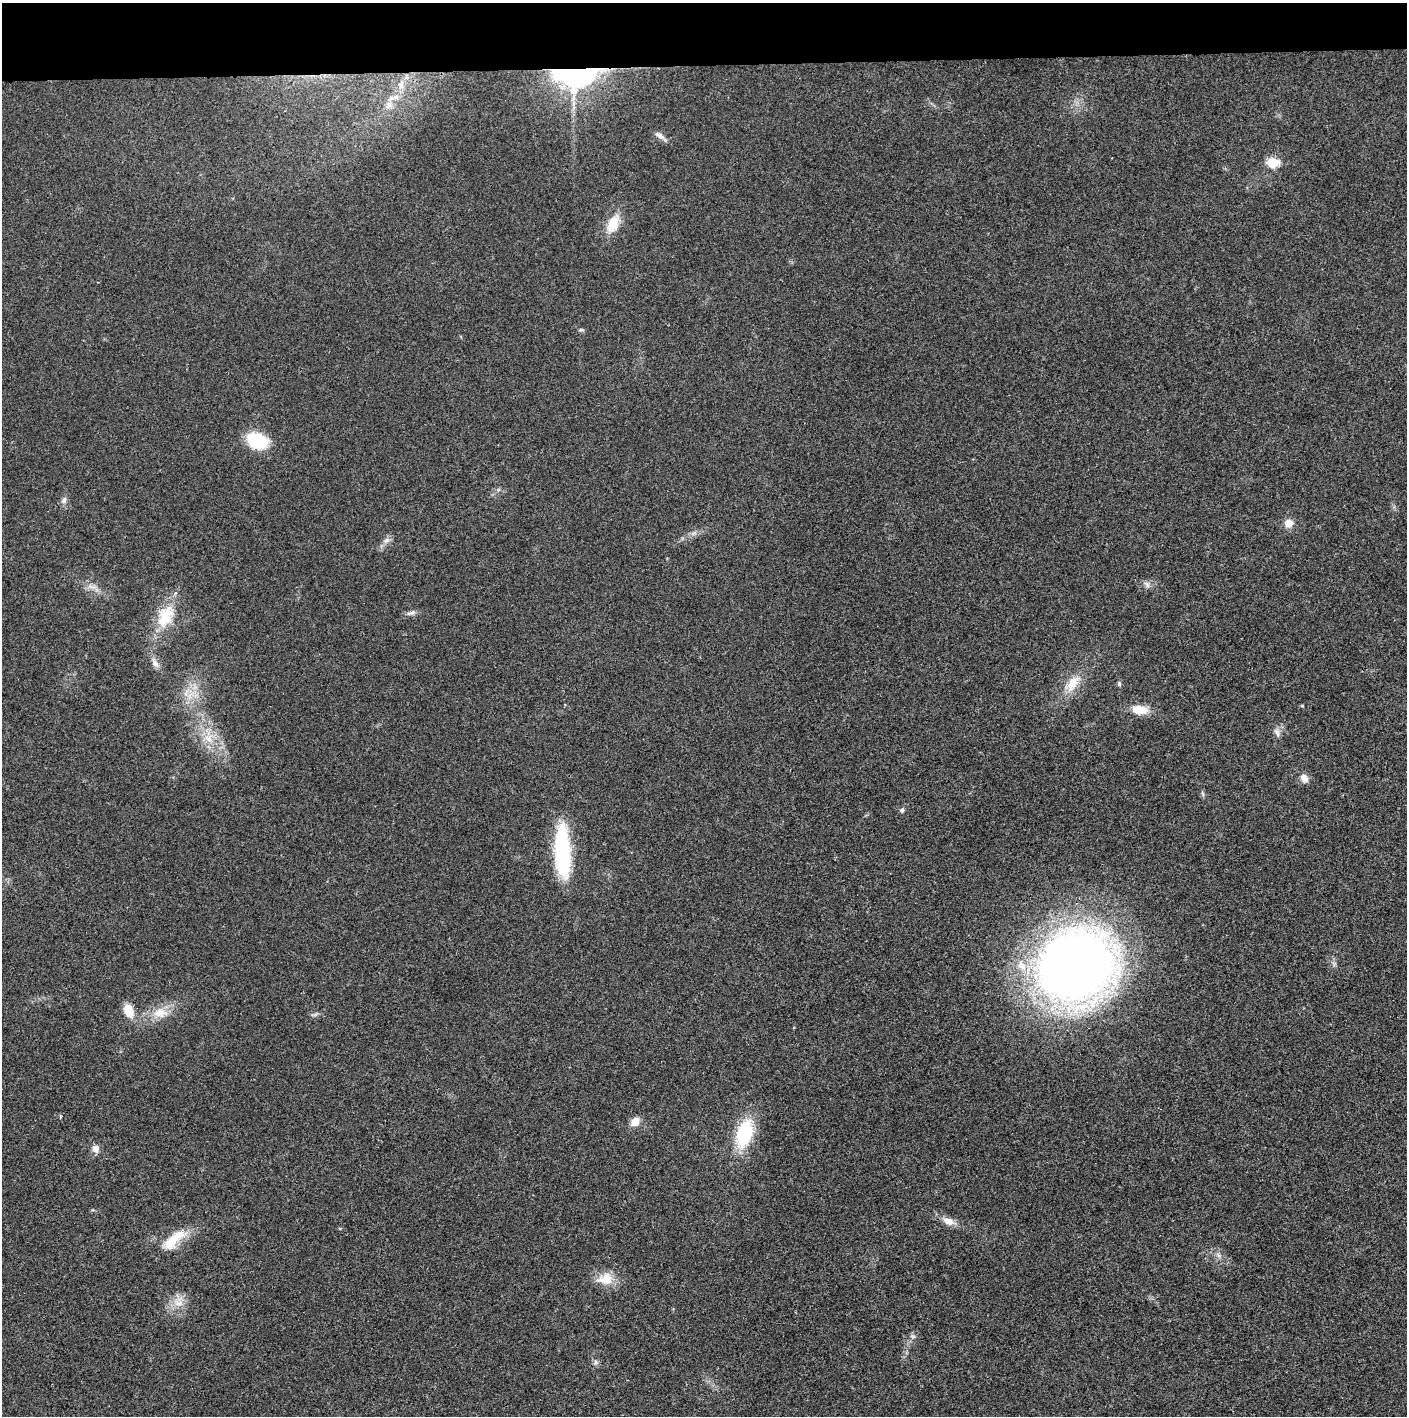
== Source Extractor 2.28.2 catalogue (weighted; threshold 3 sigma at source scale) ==
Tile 2 of 3 x 3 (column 2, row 1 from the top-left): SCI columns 1410-2814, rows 2830-4243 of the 4221 x 4243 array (HDU 1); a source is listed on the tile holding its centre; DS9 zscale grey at full resolution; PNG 1409 x 1418 px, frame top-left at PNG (2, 3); no overlay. Shown black and unused: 4% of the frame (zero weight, under 3 of 4 exposures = <1% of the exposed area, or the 3 px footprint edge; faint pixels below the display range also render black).
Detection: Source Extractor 2.28.2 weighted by HDU 2 'WHT'; one run over the whole footprint, this tile lists its part. Background 0.0189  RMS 0.005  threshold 0.0225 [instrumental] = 3 sigma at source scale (4.5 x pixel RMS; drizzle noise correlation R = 1.50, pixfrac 1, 0.05/0.05 arcsec/px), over >= 5 px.
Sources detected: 42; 1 inside a brighter object's white glare — not listed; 1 inside a brighter listed object's ellipse — not listed separately; the other 40 listed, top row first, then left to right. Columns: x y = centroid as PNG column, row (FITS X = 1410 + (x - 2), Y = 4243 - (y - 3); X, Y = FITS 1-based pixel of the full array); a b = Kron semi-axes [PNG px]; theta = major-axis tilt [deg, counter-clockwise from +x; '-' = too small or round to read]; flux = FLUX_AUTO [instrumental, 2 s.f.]
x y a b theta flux
574 74 31 17 -1 150
401 84 14 8 80 4.8
393 98 19 7 17 4.5
660 136 13 7 -39 2.5
1272 162 6 5 - 26
613 224 22 12 68 11
581 330 6 4 -18 0.74
257 440 20 14 -23 26
64 500 10 6 67 1.8
1288 523 9 8 - 4.8
386 540 8 6 22 1.8
1147 585 9 6 -63 1.6
92 587 13 4 -10 1.9
411 613 13 6 17 1.9
165 616 36 19 63 18
155 663 12 8 -48 2.6
1072 683 26 13 59 9.5
1119 684 7 5 -69 0.81
186 693 11 4 68 2.1
1302 706 5 3 - 0.47
1140 710 15 8 -6 10
1277 733 12 6 -69 2.1
209 739 12 8 -47 5.1
1304 778 11 8 -60 3.4
902 810 6 5 - 1.1
562 852 53 15 -87 52
1076 966 54 49 11 570
129 1011 16 10 -64 7.8
160 1013 21 13 3 8.5
61 1116 4 4 - 0.69
635 1122 10 8 49 5.3
744 1133 31 16 73 30
95 1149 9 9 - 3.1
948 1221 17 9 -22 4.5
174 1240 36 13 41 13
1219 1255 6 6 - 1.3
605 1279 21 15 12 8.8
178 1303 12 9 -5 4.7
913 1336 7 4 18 0.88
596 1362 6 5 - 1.1
Overlapping masked pixels (flux is a lower limit): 1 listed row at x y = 574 74